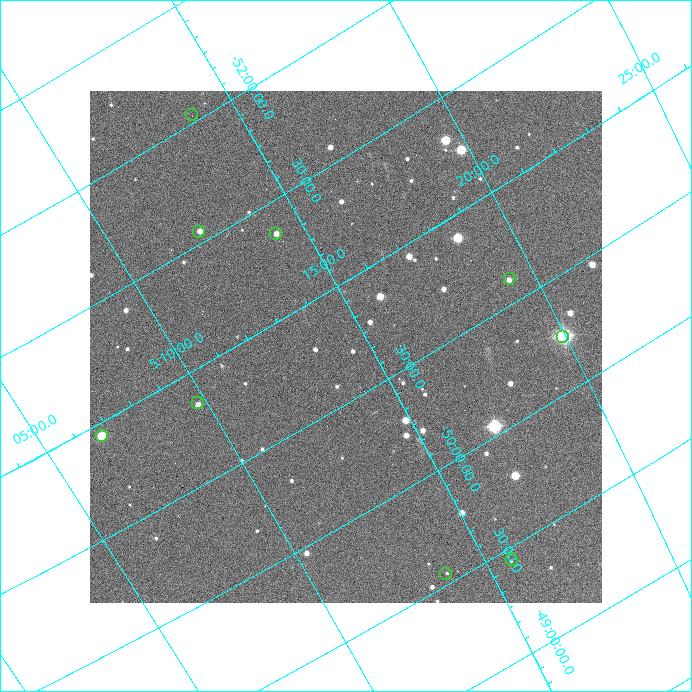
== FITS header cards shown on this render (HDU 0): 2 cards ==
NAXIS1  =                  512 / Axis length
NAXIS2  =                  512 / Axis length

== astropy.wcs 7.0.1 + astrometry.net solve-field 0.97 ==
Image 512 x 512 px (HDU 0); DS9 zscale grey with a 90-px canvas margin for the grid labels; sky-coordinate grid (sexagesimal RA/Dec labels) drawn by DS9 from the SOLVED WCS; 9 Tycho-2 reference stars matched to detected sources circled (green)
Header WCS: none
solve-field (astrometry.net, Tycho-2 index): SOLVED blind (the file carries no WCS)
Solved WCS: RA---TAN-SIP/DEC--TAN-SIP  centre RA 05:14:23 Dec -50:44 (78.59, -50.73 deg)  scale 16.8 arcsec/px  FOV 143.7' x 143.0'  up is +151 deg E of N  parity normal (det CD < 0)
(file carries no celestial WCS; the grid is the blind solution)
Tycho-2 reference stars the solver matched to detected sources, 9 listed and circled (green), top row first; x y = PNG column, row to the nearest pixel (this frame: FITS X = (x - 90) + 1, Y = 512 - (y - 91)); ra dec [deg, ICRS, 3 dp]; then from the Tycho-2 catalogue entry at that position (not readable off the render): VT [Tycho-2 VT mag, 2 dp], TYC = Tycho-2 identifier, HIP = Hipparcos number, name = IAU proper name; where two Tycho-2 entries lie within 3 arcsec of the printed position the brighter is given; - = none
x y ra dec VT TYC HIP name
192 115 78.472 -52.031 6.18 8084-1569-1 24384 -
199 232 78.092 -51.550 7.43 8084-219-1 24253 -
276 234 78.558 -51.357 8.44 8084-369-1 24412 -
510 279 79.842 -50.606 5.49 8093-1067-1 24829 -
563 337 79.988 -50.238 9.49 8093-945-1 - -
198 403 77.440 -50.852 9.61 8084-484-1 - -
102 436 76.675 -50.941 8.43 8084-1183-1 23785 -
512 560 78.929 -49.445 7.98 8093-482-1 24526 -
446 574 78.436 -49.547 9.60 8081-156-1 - -